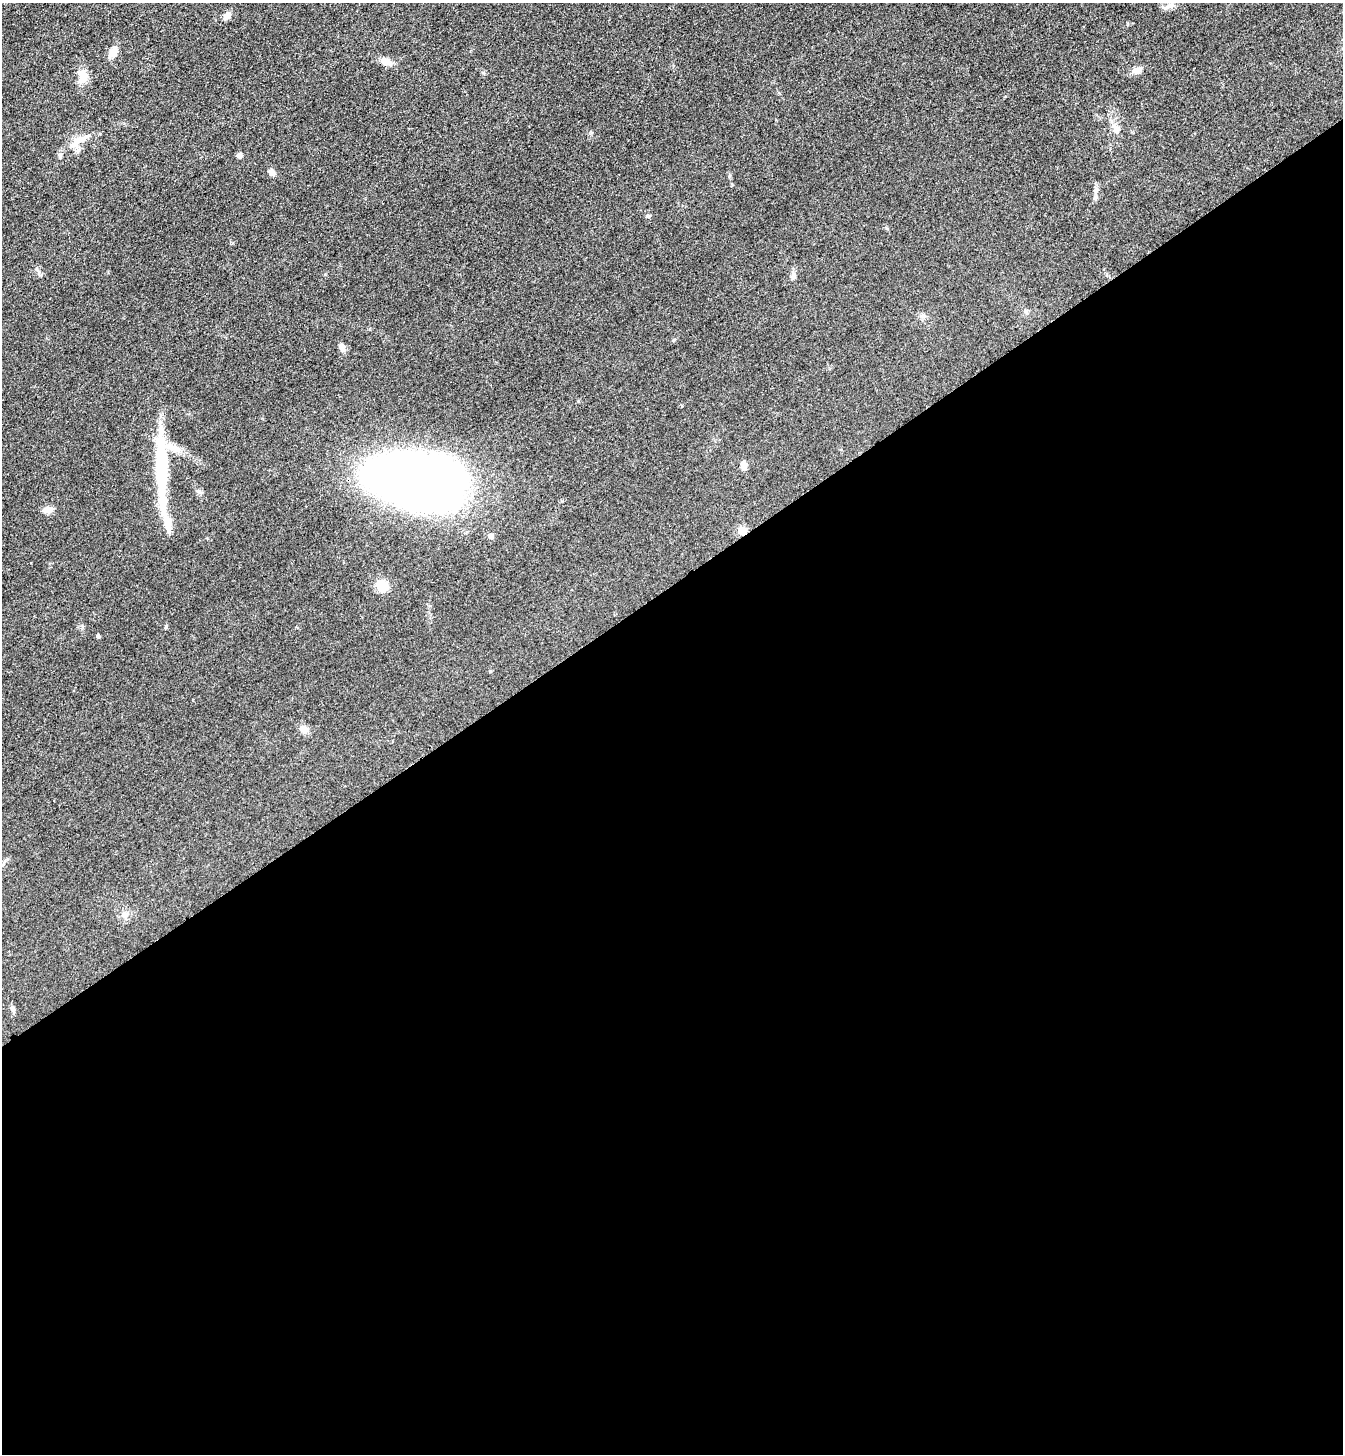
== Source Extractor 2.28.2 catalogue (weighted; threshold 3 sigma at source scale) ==
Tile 15 of 4 x 4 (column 3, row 4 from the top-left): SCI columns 2862-4202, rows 31-1482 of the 5861 x 5869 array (HDU 1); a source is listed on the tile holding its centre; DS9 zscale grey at full resolution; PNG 1345 x 1456 px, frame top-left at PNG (2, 3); no overlay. Shown black and unused: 60% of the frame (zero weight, under 3 of 4 exposures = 3% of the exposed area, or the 3 px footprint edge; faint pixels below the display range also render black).
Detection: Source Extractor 2.28.2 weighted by HDU 2 'WHT'; one run over the whole footprint, this tile lists its part. Background 0.0774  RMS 0.0093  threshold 0.042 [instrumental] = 3 sigma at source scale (4.5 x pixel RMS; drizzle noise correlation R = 1.50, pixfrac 1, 0.05/0.05 arcsec/px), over >= 5 px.
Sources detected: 31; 1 inside a brighter object's white glare — not listed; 1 inside a brighter listed object's ellipse — not listed separately; the other 29 listed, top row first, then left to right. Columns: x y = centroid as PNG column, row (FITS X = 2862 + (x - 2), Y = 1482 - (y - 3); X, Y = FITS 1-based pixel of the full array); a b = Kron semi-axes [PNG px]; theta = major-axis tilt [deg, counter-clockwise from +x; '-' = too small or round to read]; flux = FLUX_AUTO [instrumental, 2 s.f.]
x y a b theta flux
1171 5 9 6 -11 3.1
227 15 9 7 61 5.3
113 52 11 8 53 7.5
386 61 14 9 -23 7.6
1137 70 14 9 21 5
483 73 6 4 -1 1.2
84 76 17 12 -58 9.7
1116 129 13 9 -52 6.1
82 139 15 8 6 7.5
240 155 6 6 - 2.9
271 172 10 6 -47 3.1
1096 197 9 4 81 2.4
793 276 7 5 -50 2
1026 311 7 4 -19 1.5
923 316 9 6 -8 2.8
342 347 12 6 -72 4.2
174 448 23 8 -24 11
744 465 10 6 -83 5.2
161 466 71 13 -89 80
418 482 72 44 -9 1000
48 510 13 7 7 5.2
742 530 10 9 - 6.8
491 536 5 5 - 4.8
382 586 11 10 - 16
166 627 5 3 - 1
98 636 4 4 - 1.8
304 729 10 8 -47 6.3
124 915 9 7 -69 4.1
12 1008 8 6 -47 2.3
Overlapping masked pixels (flux is a lower limit): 1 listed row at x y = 742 530
Unlisted compact peaks at least as high as the median listed source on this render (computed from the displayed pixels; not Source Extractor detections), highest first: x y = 648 216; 39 272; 325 274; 673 340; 591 133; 490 671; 729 176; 578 401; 732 185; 886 228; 1127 23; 207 538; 82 627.